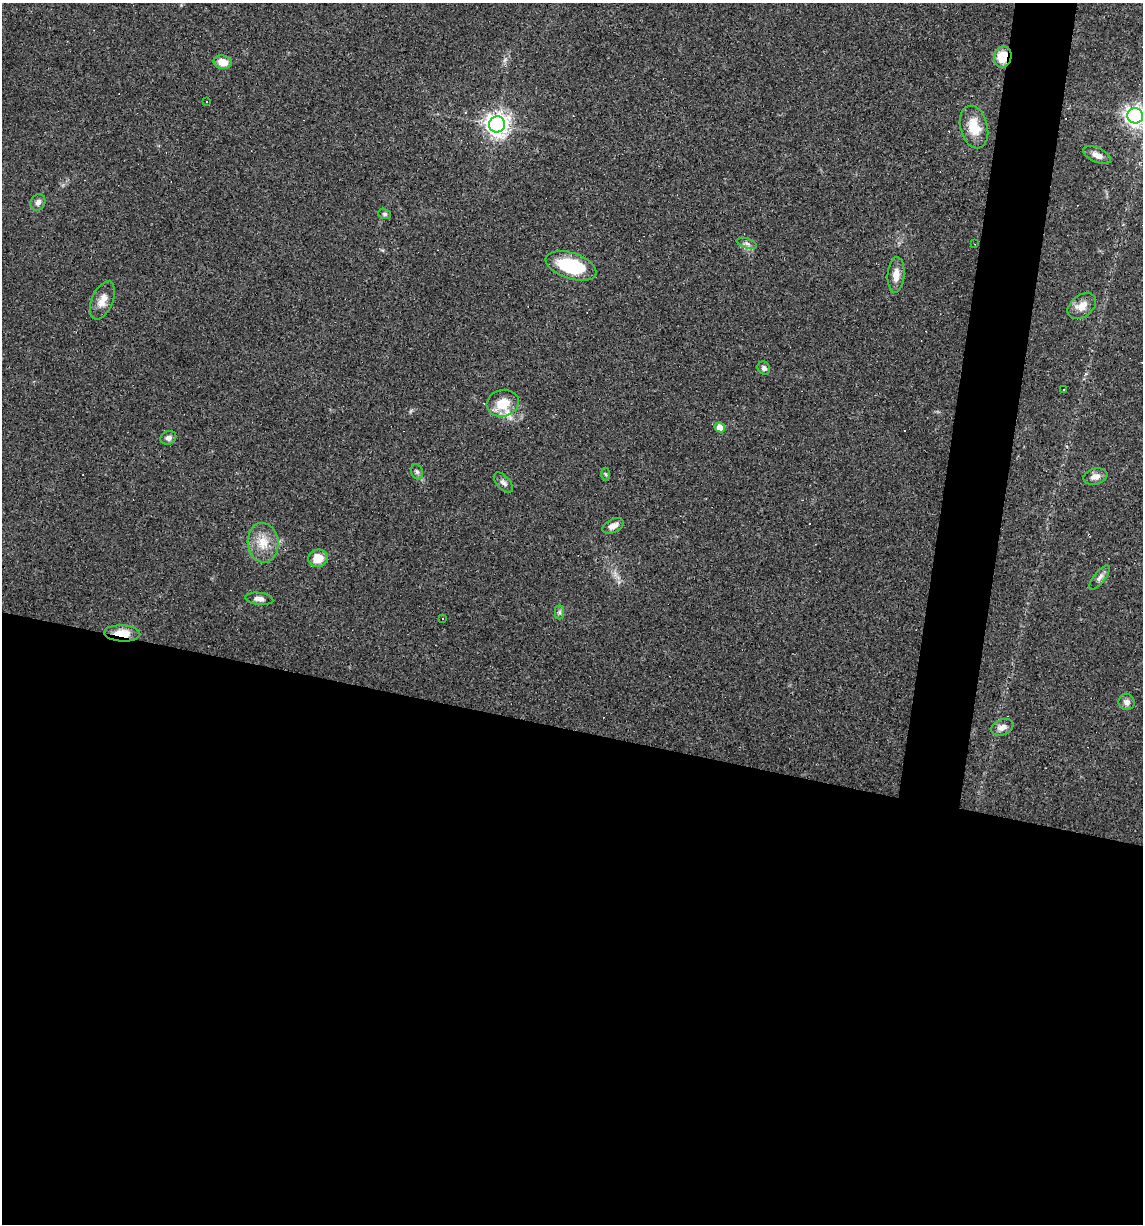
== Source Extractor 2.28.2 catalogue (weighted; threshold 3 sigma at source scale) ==
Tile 14 of 4 x 4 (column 2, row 4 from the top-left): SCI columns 1254-2394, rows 1-1222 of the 4907 x 4887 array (HDU 1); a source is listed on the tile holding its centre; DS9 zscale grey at full resolution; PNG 1145 x 1226 px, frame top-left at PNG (2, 3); each listed source drawn as its Kron ellipse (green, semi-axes under 4 px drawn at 4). Shown black and unused: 44% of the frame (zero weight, under 3 of 4 exposures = <1% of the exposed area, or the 3 px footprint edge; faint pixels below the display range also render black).
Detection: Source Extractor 2.28.2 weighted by HDU 2 'WHT'; one run over the whole footprint, this tile lists its part. Background 0.0582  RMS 0.0049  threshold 0.022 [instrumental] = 3 sigma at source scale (4.5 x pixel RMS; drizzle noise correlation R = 1.50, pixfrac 1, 0.05/0.05 arcsec/px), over >= 5 px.
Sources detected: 45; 10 cosmic-ray / hot-pixel residue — neither listed nor drawn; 1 inside a brighter listed object's ellipse — not listed separately; the other 34 listed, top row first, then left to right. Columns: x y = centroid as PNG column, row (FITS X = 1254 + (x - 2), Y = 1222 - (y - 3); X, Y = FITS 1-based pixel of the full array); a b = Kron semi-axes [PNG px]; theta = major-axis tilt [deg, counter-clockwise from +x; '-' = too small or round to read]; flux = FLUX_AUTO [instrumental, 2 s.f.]
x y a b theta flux
1003 57 10 8 76 10
223 62 9 7 -11 6.2
206 102 2 2 - 0.38
1135 116 8 7 - 290
497 124 8 8 - 390
974 127 22 13 -75 11
1097 155 15 7 -25 3.5
38 202 9 7 62 2.1
385 214 6 5 - 1
747 243 10 5 -19 1.5
975 244 2 2 - 0.27
571 266 26 13 -18 29
896 275 18 8 85 4.7
102 300 20 10 67 5.1
1082 306 16 11 38 5.4
764 368 7 6 - 1.6
1064 390 3 2 - 0.51
503 403 16 13 16 9.9
720 427 5 5 - 5.6
168 438 8 6 24 1.9
417 472 8 5 -73 1.2
605 474 6 4 -87 0.71
1095 477 12 8 13 3.1
503 483 12 6 -47 1.8
613 526 11 6 25 3.2
263 543 20 15 -84 9.1
318 558 10 8 11 7.5
1100 578 15 5 52 2
259 599 14 6 -7 2.7
559 612 7 4 -90 0.97
442 618 3 3 - 0.85
122 633 18 8 -3 9.4
1127 702 8 8 - 2.3
1002 727 11 7 22 3.1
Overlapping masked pixels (flux is a lower limit): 2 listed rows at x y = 1003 57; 122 633
Isophote crosses this tile's border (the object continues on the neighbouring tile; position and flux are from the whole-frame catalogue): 1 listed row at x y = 1135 116